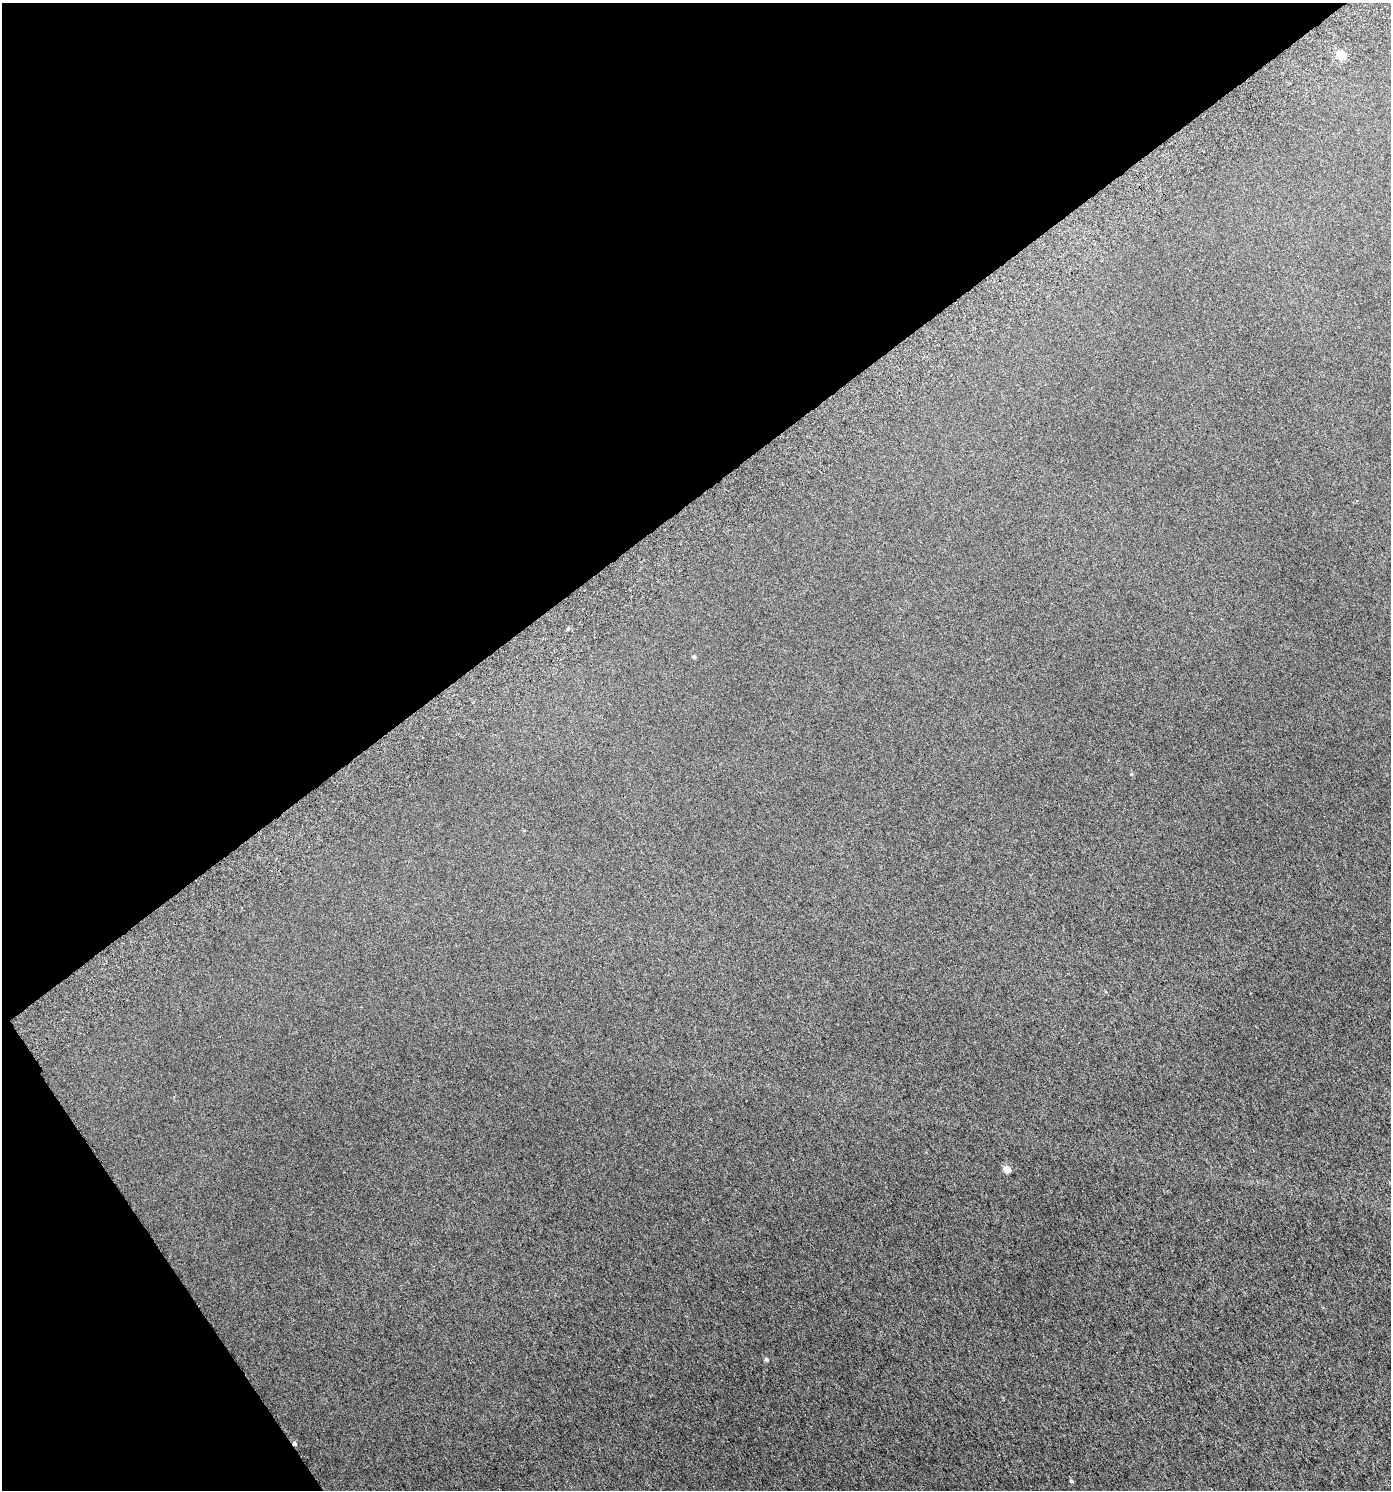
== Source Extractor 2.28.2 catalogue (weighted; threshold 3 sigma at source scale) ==
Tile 5 of 4 x 4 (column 1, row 2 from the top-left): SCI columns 167-1555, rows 3028-4515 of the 5950 x 6051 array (HDU 1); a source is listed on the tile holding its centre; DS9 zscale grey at full resolution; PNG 1393 x 1492 px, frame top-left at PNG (2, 3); no overlay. Shown black and unused: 37% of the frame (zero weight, under 3 of 6 exposures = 3% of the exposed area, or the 3 px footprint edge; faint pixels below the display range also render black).
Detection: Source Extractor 2.28.2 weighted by HDU 2 'WHT'; one run over the whole footprint, this tile lists its part. Background 0.00357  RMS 0.0023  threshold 0.00922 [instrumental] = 3 sigma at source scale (4.09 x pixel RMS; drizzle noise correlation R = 1.36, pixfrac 0.8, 0.0396/0.0396 arcsec/px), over >= 5 px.
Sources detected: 8; all 8 listed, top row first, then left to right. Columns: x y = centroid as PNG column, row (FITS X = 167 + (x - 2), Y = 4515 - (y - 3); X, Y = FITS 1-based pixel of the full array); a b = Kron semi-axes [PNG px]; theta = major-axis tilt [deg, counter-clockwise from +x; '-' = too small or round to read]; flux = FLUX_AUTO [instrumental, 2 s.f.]
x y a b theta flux
1341 55 6 6 - 5.2
568 629 4 4 - 0.4
694 656 4 4 - 0.35
1131 774 4 3 - 0.17
1007 1169 5 5 - 2.8
766 1359 5 5 - 0.32
294 1443 5 5 - 0.42
1071 1481 5 4 - 0.26
Overlapping masked pixels (flux is a lower limit): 1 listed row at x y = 294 1443